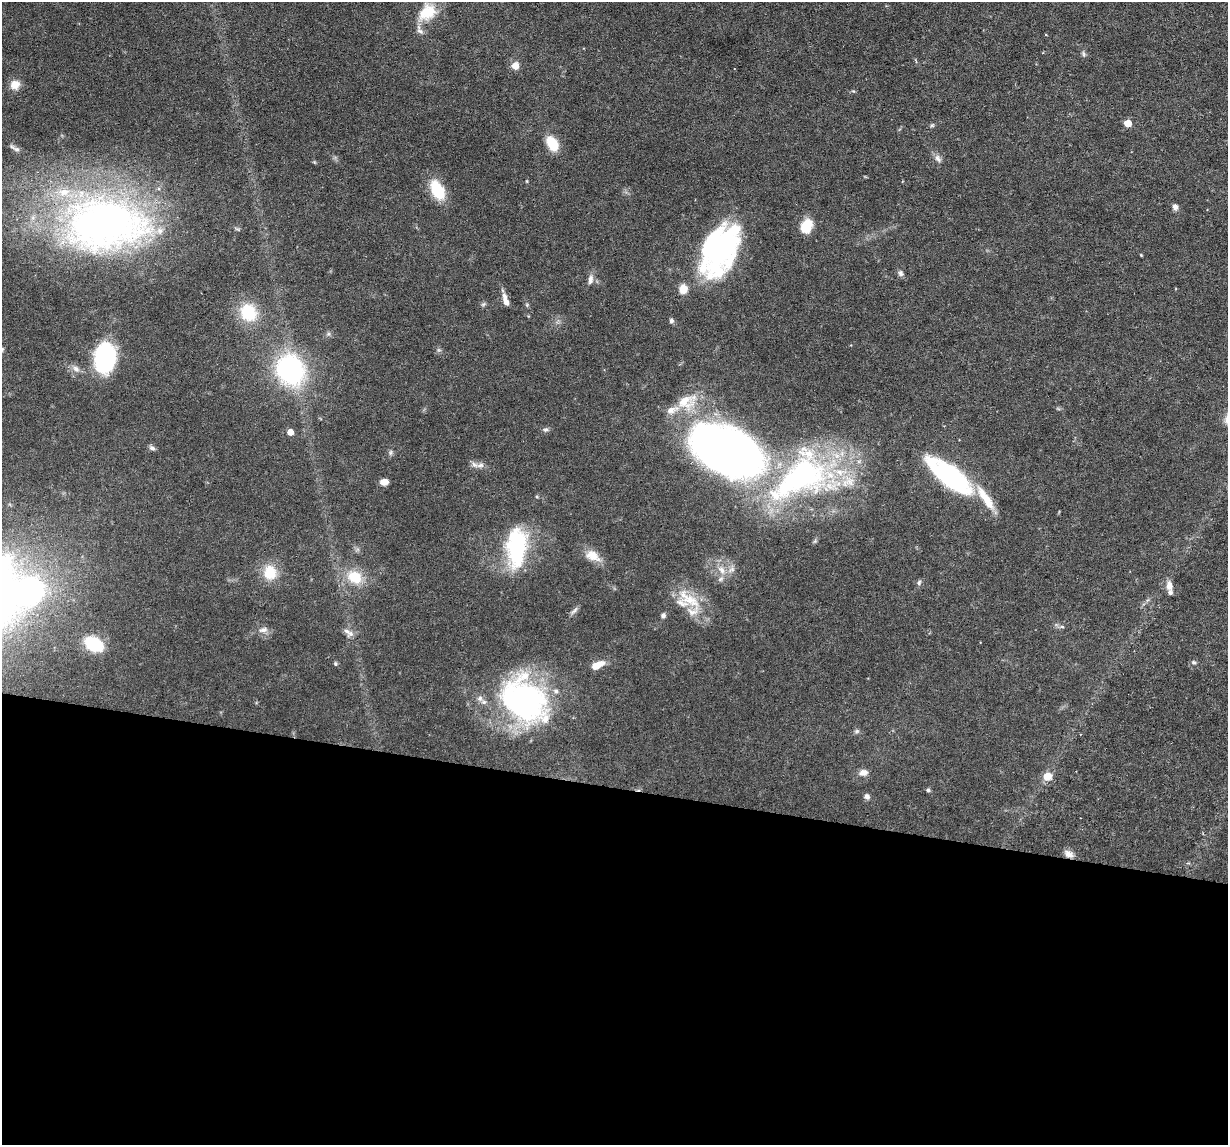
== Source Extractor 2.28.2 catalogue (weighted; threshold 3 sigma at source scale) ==
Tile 14 of 4 x 4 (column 2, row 4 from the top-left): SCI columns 1227-2452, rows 119-1261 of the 4905 x 4927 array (HDU 1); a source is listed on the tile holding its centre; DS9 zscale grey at full resolution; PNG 1230 x 1147 px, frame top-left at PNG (2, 2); no overlay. Shown black and unused: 31% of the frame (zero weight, under 3 of 6 exposures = <1% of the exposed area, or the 3 px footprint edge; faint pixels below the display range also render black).
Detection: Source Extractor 2.28.2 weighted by HDU 2 'WHT'; one run over the whole footprint, this tile lists its part. Background 0.0749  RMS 0.0043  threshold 0.0175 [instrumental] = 3 sigma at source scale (4.09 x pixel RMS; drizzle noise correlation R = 1.36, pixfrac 0.8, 0.05/0.05 arcsec/px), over >= 5 px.
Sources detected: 83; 1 too faint to see at this stretch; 2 inside a brighter object's white glare — not listed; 17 inside a brighter listed object's ellipse — not listed separately; the other 63 listed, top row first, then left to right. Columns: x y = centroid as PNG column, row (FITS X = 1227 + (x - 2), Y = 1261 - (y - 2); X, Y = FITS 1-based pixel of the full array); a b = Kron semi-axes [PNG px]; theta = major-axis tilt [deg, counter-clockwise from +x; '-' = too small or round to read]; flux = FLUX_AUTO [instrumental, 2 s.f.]
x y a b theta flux
427 12 26 19 39 11
1046 35 4 2 - 0.29
1084 54 8 5 -70 0.87
515 66 7 7 - 3.7
15 85 12 11 - 4
1128 123 5 5 - 7
932 125 6 5 - 0.62
552 143 16 10 -62 10
17 149 12 6 -12 1.3
938 158 12 7 -54 1.8
314 162 6 3 -71 0.4
437 190 21 12 -62 15
1175 207 8 6 -75 1.5
105 224 114 71 1 200
806 226 14 10 63 9.8
724 245 53 26 75 66
1141 255 4 3 - 0.34
900 273 8 6 -73 1.2
590 280 13 7 82 2
683 289 10 8 78 4.7
505 300 16 6 -74 2.9
483 304 7 5 31 0.71
248 312 22 18 -57 16
671 321 6 5 - 0.99
105 358 29 20 82 40
76 369 11 7 -40 2
290 370 31 26 -63 61
686 402 31 22 19 14
546 429 8 5 15 0.92
290 432 5 4 - 4.9
152 448 8 6 -18 1.1
727 451 66 37 -24 370
390 452 8 4 81 0.8
480 465 13 6 7 1.8
950 475 50 18 -38 59
800 477 89 54 32 110
384 482 8 6 0 2.9
537 497 5 3 - 0.38
517 547 46 22 86 38
593 556 21 12 -26 5.7
721 570 13 8 -50 3.5
270 572 18 15 -82 9.5
355 577 17 13 -30 11
919 582 8 5 64 0.85
1169 586 10 7 -83 3.3
30 592 25 22 59 76
690 600 34 16 -35 13
574 611 14 4 46 1.2
663 615 7 6 - 1.1
1062 627 6 4 -1 0.68
263 630 13 7 10 2.3
351 634 11 7 33 1.8
94 644 13 9 -31 24
1194 662 6 5 - 0.79
335 664 5 5 - 0.71
597 665 14 7 28 5.6
522 699 51 44 -15 95
857 731 7 5 17 0.9
863 773 11 7 9 2.5
1047 776 8 8 - 5.5
928 790 5 5 - 0.7
867 797 6 6 - 1.4
1069 854 12 8 -32 2.5